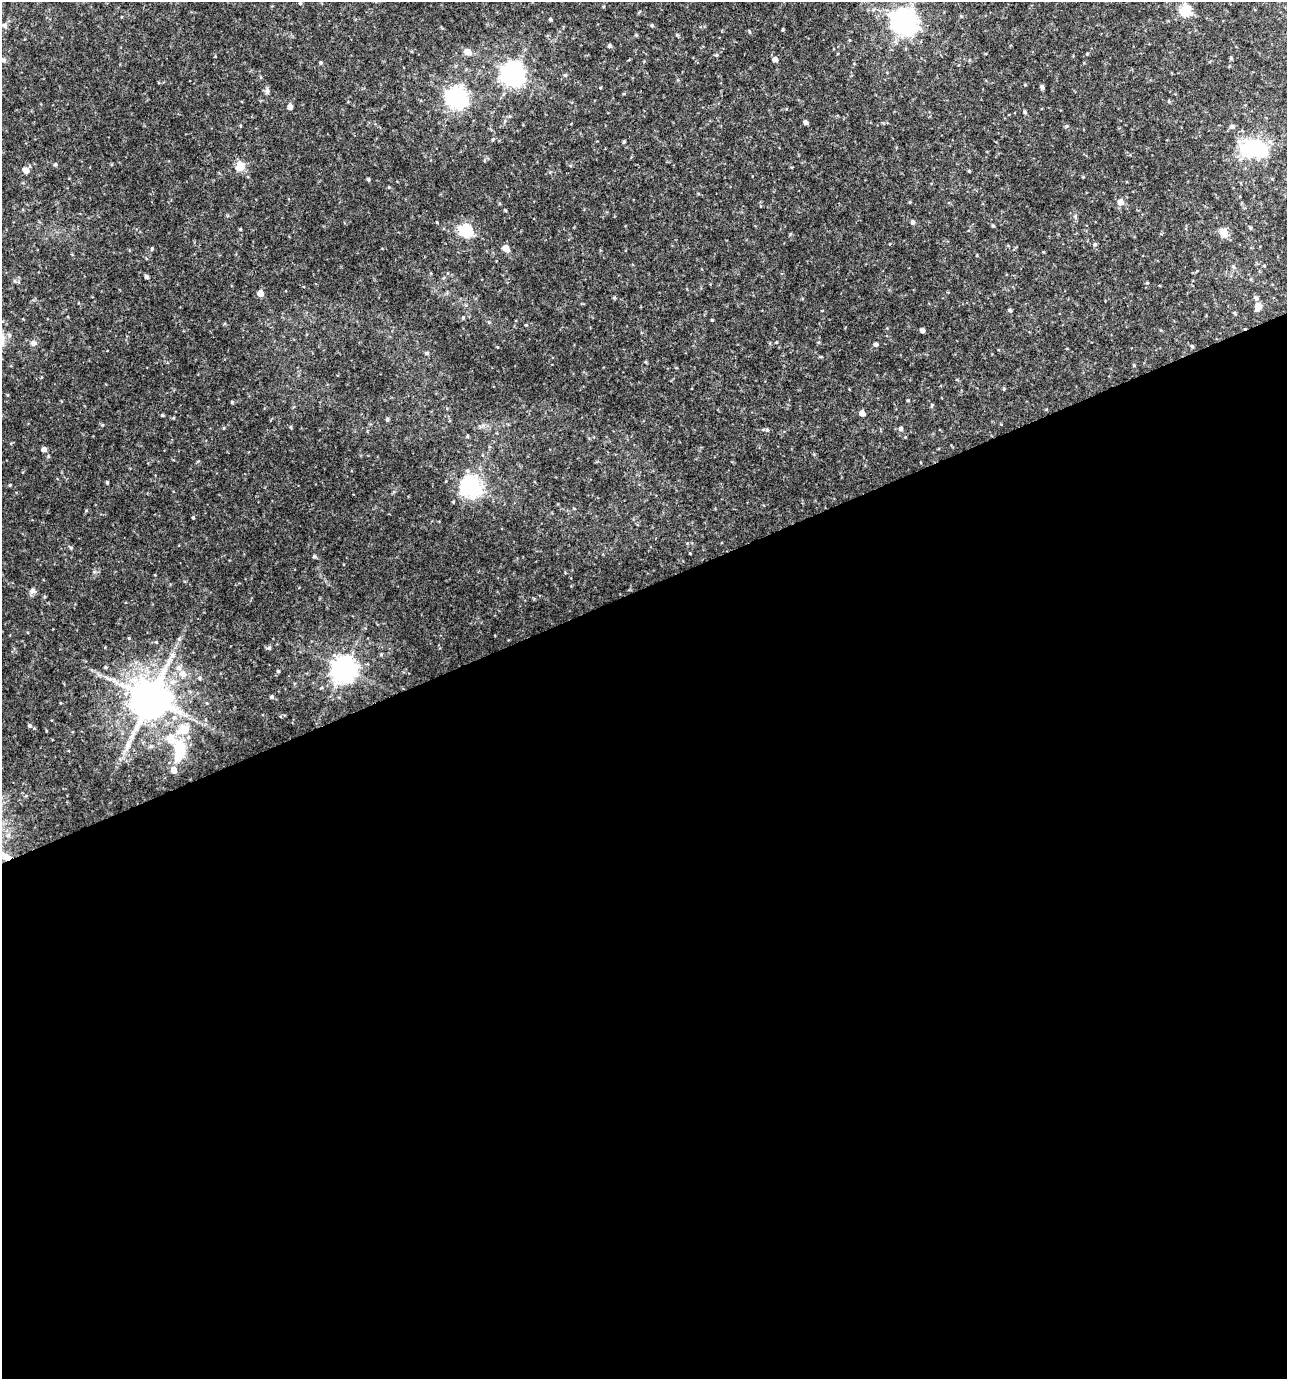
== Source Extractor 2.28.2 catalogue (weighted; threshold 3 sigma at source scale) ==
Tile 15 of 4 x 4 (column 3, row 4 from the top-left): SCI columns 2648-3932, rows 2-1378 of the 5349 x 5509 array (HDU 1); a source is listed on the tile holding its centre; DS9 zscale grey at full resolution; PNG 1289 x 1381 px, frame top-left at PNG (2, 2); no overlay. Shown black and unused: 57% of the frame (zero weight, under 3 of 4 exposures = <1% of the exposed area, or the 3 px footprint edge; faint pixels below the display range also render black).
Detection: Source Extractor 2.28.2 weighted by HDU 2 'WHT'; one run over the whole footprint, this tile lists its part. Background 0.0481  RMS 0.0052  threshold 0.0234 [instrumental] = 3 sigma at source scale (4.5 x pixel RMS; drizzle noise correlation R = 1.50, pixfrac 1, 0.0396/0.0396 arcsec/px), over >= 5 px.
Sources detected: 96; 1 inside a brighter object's white glare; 1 long thin detection or spike segment (spike, bleed or trail) — not listed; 3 inside a brighter listed object's ellipse — not listed separately; the other 91 listed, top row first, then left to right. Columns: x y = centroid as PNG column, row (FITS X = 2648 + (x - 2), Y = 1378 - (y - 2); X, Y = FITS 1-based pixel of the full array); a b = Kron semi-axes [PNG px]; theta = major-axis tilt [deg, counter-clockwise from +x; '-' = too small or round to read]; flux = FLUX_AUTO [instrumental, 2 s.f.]
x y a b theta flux
300 3 5 4 - 0.51
1185 10 6 5 - 41
550 20 4 4 - 0.7
904 22 9 8 - 480
4 25 7 6 - 1.2
652 25 5 3 - 0.51
783 29 4 3 - 0.5
609 46 4 4 - 1
467 52 6 5 - 5.5
1087 54 5 3 - 0.48
1231 58 4 4 - 0.6
775 59 5 4 - 2.5
3 60 6 5 - 0.91
321 63 4 4 - 0.64
513 74 8 8 - 380
1042 87 5 4 - 1.1
267 91 9 5 -72 1.3
624 94 5 3 - 0.46
456 97 8 7 - 260
290 107 5 4 - 2.6
1025 112 5 4 - 0.63
805 122 5 4 - 1.3
1067 126 5 5 - 0.67
1232 126 6 5 - 1.3
493 139 4 4 - 0.57
624 142 5 3 - 0.59
1255 149 26 16 -11 35
55 164 5 4 - 0.66
240 166 13 11 47 5
26 170 9 8 - 2.2
969 171 4 4 - 0.46
368 179 4 3 - 0.82
389 187 4 3 - 0.35
910 202 5 3 - 0.45
1120 202 6 6 - 3.4
913 222 5 4 - 1.2
993 225 5 3 - 0.56
1250 228 5 4 - 0.64
240 229 4 3 - 0.46
465 230 6 6 - 69
1223 232 5 5 - 13
790 234 5 3 - 0.49
1095 244 5 5 - 0.7
506 248 7 6 - 4
152 249 5 4 - 0.57
1233 266 6 3 -20 0.61
1264 266 4 3 - 0.49
146 277 4 4 - 1.1
260 293 5 5 - 5
1256 298 6 5 - 1.3
1258 306 6 5 - 5.5
1010 310 5 4 - 0.74
463 317 5 5 - 0.6
712 320 4 3 - 0.42
526 325 4 3 - 0.45
922 330 4 4 - 1.9
33 343 8 7 - 1.8
875 344 4 4 - 1.3
1192 346 4 4 - 0.78
427 353 5 5 - 0.69
1134 365 4 4 - 0.45
1004 389 5 3 - 0.46
908 400 5 3 - 0.41
232 402 4 4 - 0.53
932 405 6 3 72 0.51
862 413 4 4 - 3.1
162 415 4 4 - 0.55
387 419 5 4 - 0.72
901 429 5 5 - 1.3
767 430 6 5 - 0.92
467 436 5 3 - 0.49
44 449 5 5 - 2.4
107 482 4 3 - 0.63
10 485 4 3 - 0.44
471 487 8 7 - 240
193 517 4 3 - 0.45
71 548 5 4 - 0.66
314 556 4 4 - 0.77
32 591 7 7 - 1.6
269 648 6 5 - 0.9
105 667 4 4 - 0.56
344 669 8 8 - 510
278 671 4 4 - 0.57
183 674 10 8 -19 3.4
199 678 5 4 - 0.68
271 697 4 4 - 1.1
150 699 11 10 - 1900
29 726 5 5 - 0.91
183 729 16 12 35 10
171 739 34 13 -39 15
174 770 5 5 - 4.7
Unlisted compact peaks at least as high as the median listed source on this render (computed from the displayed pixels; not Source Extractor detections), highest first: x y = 86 510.